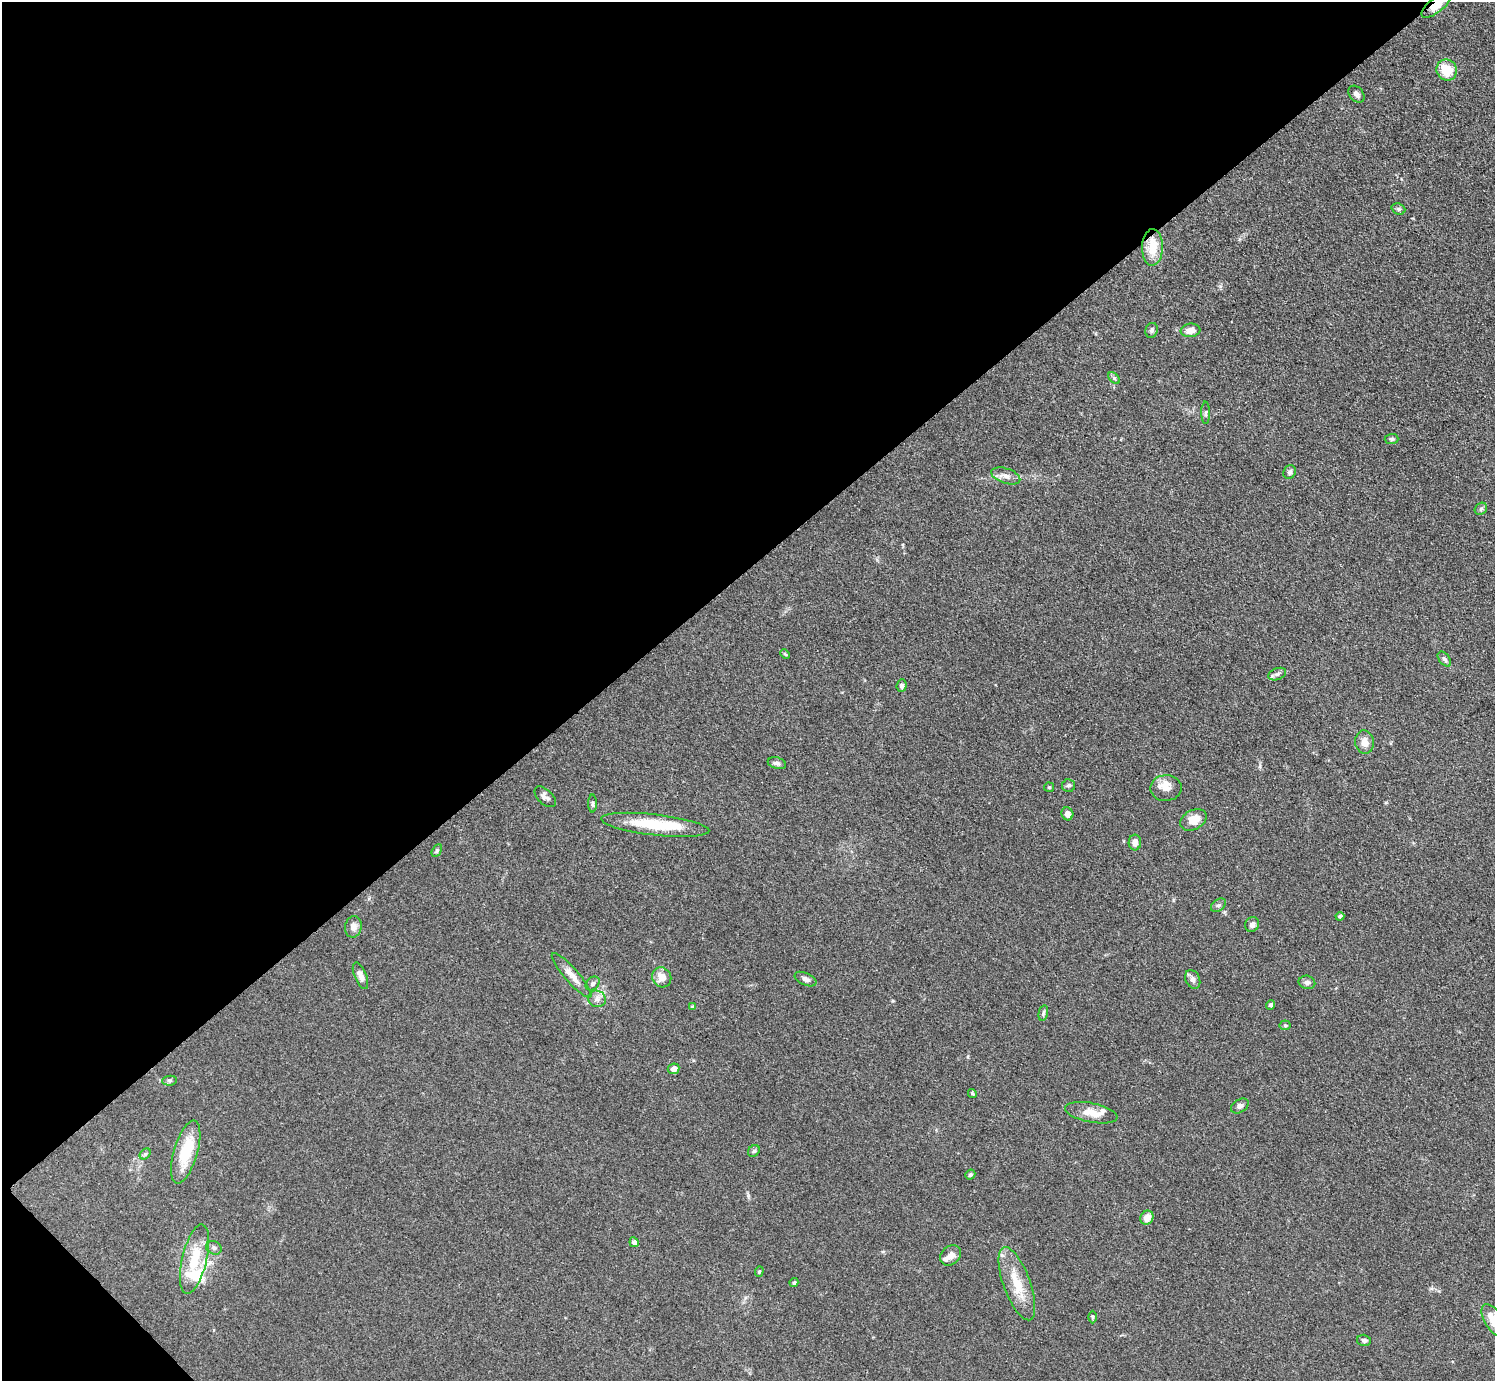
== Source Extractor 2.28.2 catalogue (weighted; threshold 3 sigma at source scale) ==
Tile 5 of 4 x 4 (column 1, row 2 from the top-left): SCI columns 11-1503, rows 2923-4301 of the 5990 x 5988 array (HDU 1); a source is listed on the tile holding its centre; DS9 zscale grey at full resolution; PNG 1497 x 1383 px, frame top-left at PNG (2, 2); each listed source drawn as its Kron ellipse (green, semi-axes under 4 px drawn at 4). Shown black and unused: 42% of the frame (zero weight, under 3 of 4 exposures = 1% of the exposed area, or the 3 px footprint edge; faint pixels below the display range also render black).
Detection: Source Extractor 2.28.2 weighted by HDU 2 'WHT'; one run over the whole footprint, this tile lists its part. Background 0.101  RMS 0.0065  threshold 0.0292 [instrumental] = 3 sigma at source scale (4.5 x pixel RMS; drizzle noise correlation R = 1.50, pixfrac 1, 0.05/0.05 arcsec/px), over >= 5 px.
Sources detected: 71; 6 inside a brighter listed object's ellipse — not listed separately; the other 65 listed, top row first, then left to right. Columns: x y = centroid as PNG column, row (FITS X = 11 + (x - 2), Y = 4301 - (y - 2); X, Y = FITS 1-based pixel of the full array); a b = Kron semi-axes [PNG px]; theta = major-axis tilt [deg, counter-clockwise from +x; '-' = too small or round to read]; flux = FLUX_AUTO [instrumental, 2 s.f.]
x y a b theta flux
1436 5 18 7 38 9
1447 70 10 10 - 15
1356 94 9 6 -50 2.4
1398 209 7 5 -21 1.4
1152 247 18 10 88 14
1152 330 7 6 - 1.5
1190 330 10 7 7 5.5
1114 378 7 4 -46 1.1
1206 413 11 4 -89 1.2
1391 439 7 5 3 1.2
1290 472 7 6 - 1.5
1006 476 15 7 -18 4.1
1481 509 7 5 42 1.5
785 654 5 3 - 0.72
1444 659 8 5 -51 1.7
1277 674 9 5 21 1.9
902 686 6 5 - 1.8
1365 742 12 9 -83 5.2
777 763 9 5 -15 1.9
1069 785 6 6 - 1.4
1049 787 5 4 - 0.8
1166 788 15 13 1 6.1
545 797 13 7 -43 2.6
593 804 9 4 -90 1.2
1067 814 6 6 - 4
1193 820 14 9 29 8.6
655 825 54 10 -6 31
1135 842 8 6 89 4.1
437 851 6 4 59 1.1
1218 905 8 5 37 1.6
1340 916 4 4 - 1.2
1252 924 8 6 65 2.4
353 927 10 8 80 3.8
572 975 29 7 -49 6.7
360 976 14 6 -68 3.8
662 977 10 9 - 6.8
805 979 11 6 -25 2.7
1193 979 10 7 -65 2.6
1307 982 8 6 -12 2.1
593 983 8 6 44 1.6
597 999 9 8 - 3.1
1270 1005 5 4 - 1.5
692 1007 4 4 - 0.95
1043 1013 8 4 77 1.3
1285 1025 5 5 - 0.88
674 1069 6 5 - 3.8
169 1081 7 5 5 1.3
972 1093 5 3 - 0.88
1240 1106 9 6 33 2.1
1091 1113 26 9 -11 8.9
754 1151 6 5 - 1.1
186 1152 33 12 74 24
145 1154 6 4 45 1.1
970 1175 5 4 - 1.1
1147 1218 7 6 - 6.1
634 1242 5 4 - 2.9
214 1248 8 6 -25 1.9
950 1255 11 9 42 4.3
194 1259 35 12 76 21
759 1271 5 4 - 0.77
794 1283 4 4 - 1.1
1017 1284 38 13 -70 18
1093 1317 6 4 -90 0.81
1494 1320 18 9 -58 13
1364 1340 7 5 -14 1.6
Overlapping masked pixels (flux is a lower limit): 1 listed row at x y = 1436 5
Isophote crosses this tile's border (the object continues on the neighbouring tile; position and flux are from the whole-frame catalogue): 2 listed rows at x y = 1436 5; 1494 1320